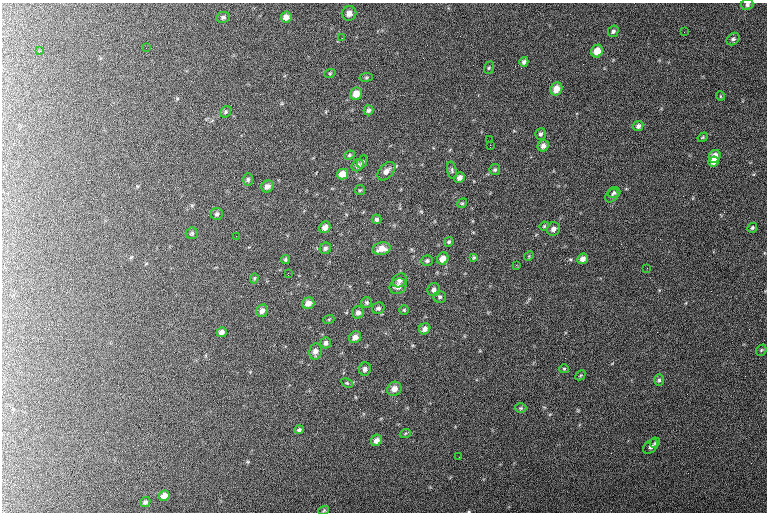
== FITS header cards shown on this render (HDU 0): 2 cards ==
NAXIS1  =                  765 / length of data axis 1
NAXIS2  =                  510 / length of data axis 2

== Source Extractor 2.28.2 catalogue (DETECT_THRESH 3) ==
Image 765 x 510 px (HDU 0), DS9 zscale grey, 1 PNG px = 1 image px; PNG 769 x 514 px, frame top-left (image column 1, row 510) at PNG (2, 3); each listed source drawn as its Kron ellipse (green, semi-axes under 4 px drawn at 4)
Background 124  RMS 6.8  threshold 20.4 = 3 sigma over >= 5 px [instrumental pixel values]
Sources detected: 96; all 96 listed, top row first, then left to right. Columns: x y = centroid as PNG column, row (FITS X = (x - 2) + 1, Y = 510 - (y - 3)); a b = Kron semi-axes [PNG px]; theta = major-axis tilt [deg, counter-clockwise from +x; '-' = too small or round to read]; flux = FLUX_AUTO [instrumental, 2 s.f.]
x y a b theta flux
747 5 6 5 - 1000
349 13 7 7 - 3000
223 17 7 5 11 900
286 17 5 5 - 2400
613 31 6 5 - 1100
684 32 2 2 - 270
342 38 2 2 - 250
733 39 7 5 44 1000
146 48 2 2 - 210
40 51 3 2 - 410
597 51 6 5 - 5200
524 62 5 4 - 1300
489 68 6 4 68 590
330 73 6 3 18 550
366 77 7 3 8 560
556 89 6 6 - 5200
356 94 6 5 - 4400
720 96 5 3 - 370
368 110 5 4 - 1000
226 112 6 5 - 750
638 126 5 5 - 1400
541 134 6 5 - 1000
703 137 5 3 - 470
490 140 2 2 - 200
490 145 3 2 - 4200
543 146 6 5 - 2100
349 155 5 4 - 680
715 156 6 5 - 4600
713 161 5 5 - 2900
362 162 7 4 63 880
358 165 6 5 - 1700
452 170 9 4 -79 890
495 170 5 5 - 800
386 171 11 6 47 2900
342 174 6 5 - 3900
459 178 5 5 - 2100
248 179 6 5 - 920
267 186 6 5 - 2200
360 190 5 5 - 570
614 193 6 5 - 740
612 196 8 5 48 930
462 203 5 4 - 560
217 214 6 6 - 1000
377 219 5 5 - 990
544 226 4 4 - 500
325 227 6 5 - 2400
752 228 5 4 - 700
553 229 7 6 - 2100
192 233 6 5 - 800
236 236 2 2 - 490
449 242 5 4 - 730
325 248 6 5 - 970
381 249 9 6 11 4300
529 256 5 4 - 440
474 257 4 3 - 590
285 259 4 3 - 650
443 259 6 5 - 3400
583 259 6 5 - 2300
427 261 6 5 - 900
516 265 3 3 - 500
647 268 2 2 - 320
288 273 3 2 - 410
254 278 5 4 - 540
399 280 8 6 33 1400
398 286 9 7 35 2700
434 290 6 6 - 1600
440 297 6 6 - 970
367 302 5 5 - 880
308 303 6 5 - 2700
378 308 6 5 - 1200
404 310 5 5 - 580
262 311 6 5 - 2100
358 312 6 6 - 1600
329 319 5 3 - 430
425 329 6 5 - 2100
222 332 5 5 - 1600
355 337 6 5 - 2400
326 343 5 5 - 1200
761 350 6 4 47 610
315 351 8 6 79 2100
365 369 6 6 - 1500
564 369 5 4 - 500
580 375 6 3 45 470
659 380 6 5 - 820
347 383 6 4 -25 620
394 389 7 6 - 3400
521 408 6 5 - 680
299 430 5 4 - 990
405 434 6 3 21 540
376 440 6 5 - 2500
655 443 5 4 - 680
651 446 8 5 42 1500
459 457 2 2 - 280
164 496 5 5 - 2700
145 502 5 5 - 1100
324 510 5 4 - 530
At the frame edge (FLAGS 8, measured only in part): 1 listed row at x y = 747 5